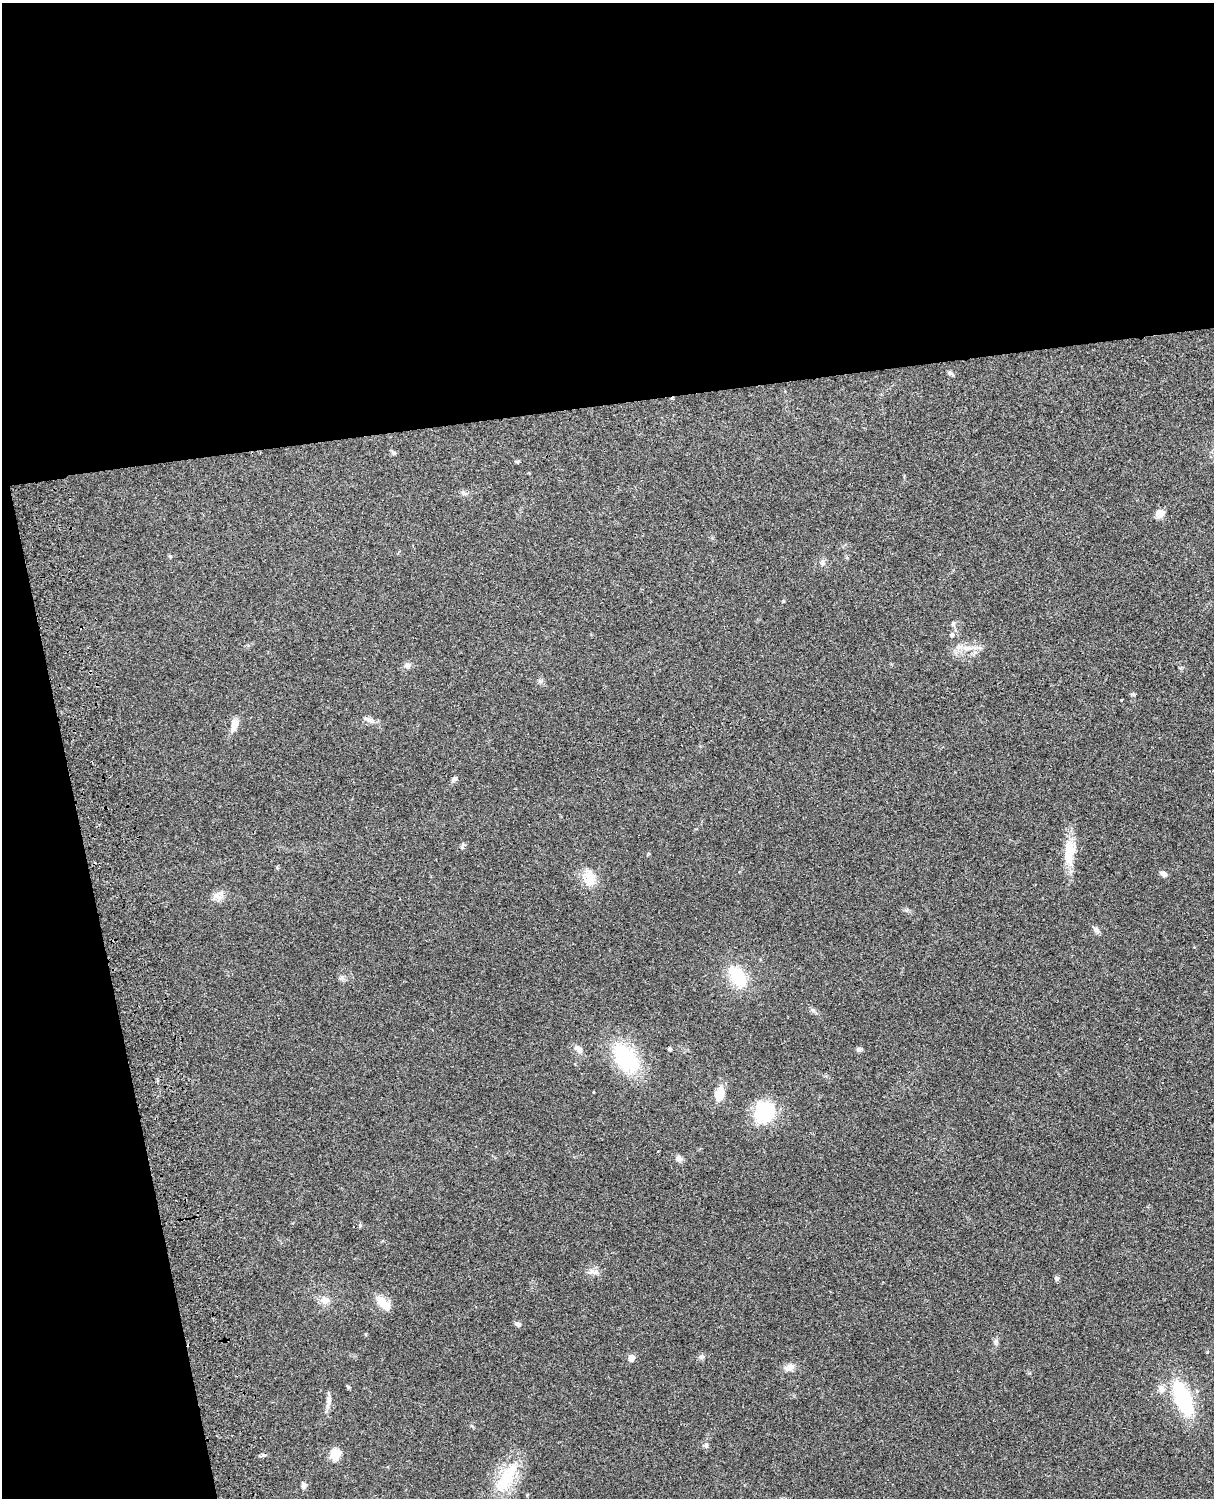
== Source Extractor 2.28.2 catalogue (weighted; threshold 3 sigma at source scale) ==
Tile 1 of 4 x 3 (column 1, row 1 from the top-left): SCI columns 120-1331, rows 3155-4650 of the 5088 x 4927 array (HDU 1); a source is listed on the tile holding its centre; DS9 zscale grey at full resolution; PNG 1216 x 1500 px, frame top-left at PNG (2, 3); no overlay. Shown black and unused: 33% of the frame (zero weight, under 3 of 4 exposures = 6% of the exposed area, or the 3 px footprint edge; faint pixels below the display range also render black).
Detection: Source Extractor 2.28.2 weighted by HDU 2 'WHT'; one run over the whole footprint, this tile lists its part. Background 0.105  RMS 0.0065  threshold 0.0293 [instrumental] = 3 sigma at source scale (4.5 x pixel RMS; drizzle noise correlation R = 1.50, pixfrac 1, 0.05/0.05 arcsec/px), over >= 5 px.
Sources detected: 45; all 45 listed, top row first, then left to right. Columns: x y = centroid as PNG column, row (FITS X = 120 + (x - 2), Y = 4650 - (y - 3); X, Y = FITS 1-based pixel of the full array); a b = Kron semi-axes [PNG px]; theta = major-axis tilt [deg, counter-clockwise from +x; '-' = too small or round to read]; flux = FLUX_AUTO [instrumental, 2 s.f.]
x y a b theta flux
950 373 9 3 -29 1.2
517 461 6 4 1 0.74
1160 513 5 5 - 20
170 556 5 4 - 0.71
822 563 10 4 -78 1.4
952 635 6 6 - 1.4
967 648 8 6 -19 2.8
407 666 9 8 - 2.3
1121 700 3 2 - 0.45
369 720 18 5 -23 3
235 725 15 7 69 6.7
454 779 8 5 47 1.7
1069 852 33 13 84 16
1163 874 8 5 -19 2.7
589 877 22 15 -89 11
217 896 13 8 -19 4
1096 930 12 5 -46 2.4
737 977 24 14 -54 26
813 1010 6 5 - 1.4
579 1049 10 7 -38 3.7
670 1049 4 3 - 1.4
859 1049 8 5 -8 1.4
625 1058 41 24 -53 44
719 1093 12 8 79 11
764 1113 24 21 62 35
679 1158 9 7 -60 2.1
360 1225 6 5 - 0.92
592 1271 10 7 -12 3
1057 1278 7 5 -3 1.3
325 1300 13 11 -6 4.9
383 1303 20 9 -47 9.5
517 1324 7 6 - 1.5
996 1341 7 5 47 1.3
701 1357 8 5 4 1.5
631 1358 5 5 - 7.1
789 1367 12 8 16 4.8
348 1387 6 4 -45 0.81
1161 1388 10 9 - 3.7
1197 1391 5 5 - 1.1
1183 1399 29 13 -68 61
328 1402 18 7 82 3.7
706 1446 8 6 -90 1.6
335 1454 6 5 - 36
506 1478 53 17 57 28
303 1485 8 6 -71 1.9
Unlisted compact peaks at least as high as the median listed source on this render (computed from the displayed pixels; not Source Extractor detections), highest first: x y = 783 601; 1132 694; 540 681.